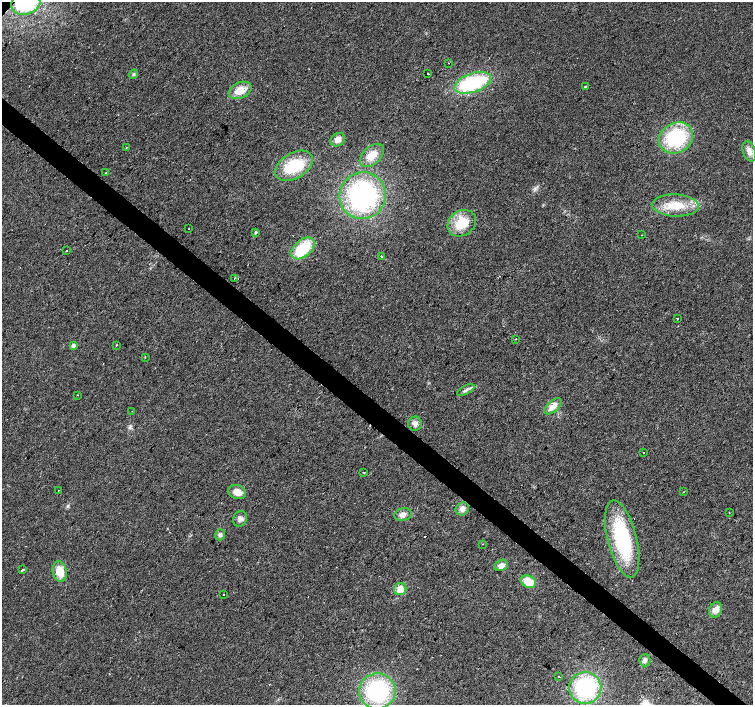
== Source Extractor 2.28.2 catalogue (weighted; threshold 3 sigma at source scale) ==
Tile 6 of 4 x 4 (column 2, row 2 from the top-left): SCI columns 1507-3008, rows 3048-4453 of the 6013 x 6028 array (HDU 1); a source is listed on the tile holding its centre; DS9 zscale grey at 2 x 2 block average (1 PNG px = mean of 2 x 2 image px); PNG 755 x 707 px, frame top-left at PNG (2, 2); each listed source drawn as its Kron ellipse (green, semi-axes under 4 px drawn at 4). Shown black and unused: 4% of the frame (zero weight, under 2 of 3 exposures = <1% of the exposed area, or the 3 px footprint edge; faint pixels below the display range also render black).
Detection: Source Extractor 2.28.2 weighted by HDU 2 'WHT'; one run over the whole footprint, this tile lists its part. Background 0.0219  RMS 0.0061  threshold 0.0273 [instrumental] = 3 sigma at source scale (4.5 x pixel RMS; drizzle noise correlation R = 1.50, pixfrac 1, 0.0396/0.0396 arcsec/px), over >= 5 px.
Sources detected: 60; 3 cosmic-ray / hot-pixel residue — neither listed nor drawn; the other 57 listed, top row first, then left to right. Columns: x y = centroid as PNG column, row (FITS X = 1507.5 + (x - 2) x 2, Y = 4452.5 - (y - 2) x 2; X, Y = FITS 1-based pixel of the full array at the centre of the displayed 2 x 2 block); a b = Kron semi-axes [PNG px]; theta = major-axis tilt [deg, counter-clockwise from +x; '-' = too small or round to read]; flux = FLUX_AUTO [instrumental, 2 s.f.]
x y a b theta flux
26 3 15 11 16 78
449 63 2 2 - 0.47
134 74 5 3 - 2.1
428 74 2 2 - 5.9
473 83 19 9 19 120
585 87 2 2 - 3.6
240 90 12 8 24 21
676 138 18 15 29 110
338 140 8 6 36 8.1
126 148 2 2 - 0.99
749 151 10 6 -72 9.7
372 155 14 9 42 20
294 166 20 12 31 59
106 173 3 2 - 1
363 196 24 23 - 250
675 205 23 11 -3 36
462 223 15 12 34 39
188 229 2 2 - 3.1
256 232 3 2 - 2.4
642 235 2 2 - 0.82
303 248 13 8 41 61
66 251 2 2 - 1.4
381 256 2 2 - 1.9
234 278 2 2 - 2.1
677 318 2 2 - 3
516 339 2 2 - 1.6
116 345 2 2 - 2.1
73 346 3 3 - 9
145 357 2 2 - 0.7
466 390 9 3 26 4.7
77 395 2 2 - 0.58
553 406 10 5 41 14
132 411 2 2 - 0.54
415 424 7 7 - 7.3
643 452 2 2 - 2
364 472 2 2 - 1.3
58 490 2 2 - 0.53
237 492 9 7 -17 13
683 492 2 2 - 0.67
462 509 7 6 - 7
729 513 2 2 - 1
403 515 9 6 15 8.4
240 519 8 7 - 6.2
220 535 6 5 - 4.1
622 539 39 14 -76 140
482 544 2 2 - 0.64
501 565 7 5 27 8.5
23 570 3 2 - 6.9
60 572 11 7 -78 23
528 582 8 6 -26 28
400 589 6 6 - 15
223 594 2 2 - 2.3
715 610 8 6 60 13
645 660 6 5 - 4.6
559 676 2 2 - 2.5
585 688 16 16 - 140
377 691 18 17 - 160
Isophote crosses this tile's border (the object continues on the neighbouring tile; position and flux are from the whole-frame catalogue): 1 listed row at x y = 26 3
Diffuse or blended objects may show on this block-average render without a row.